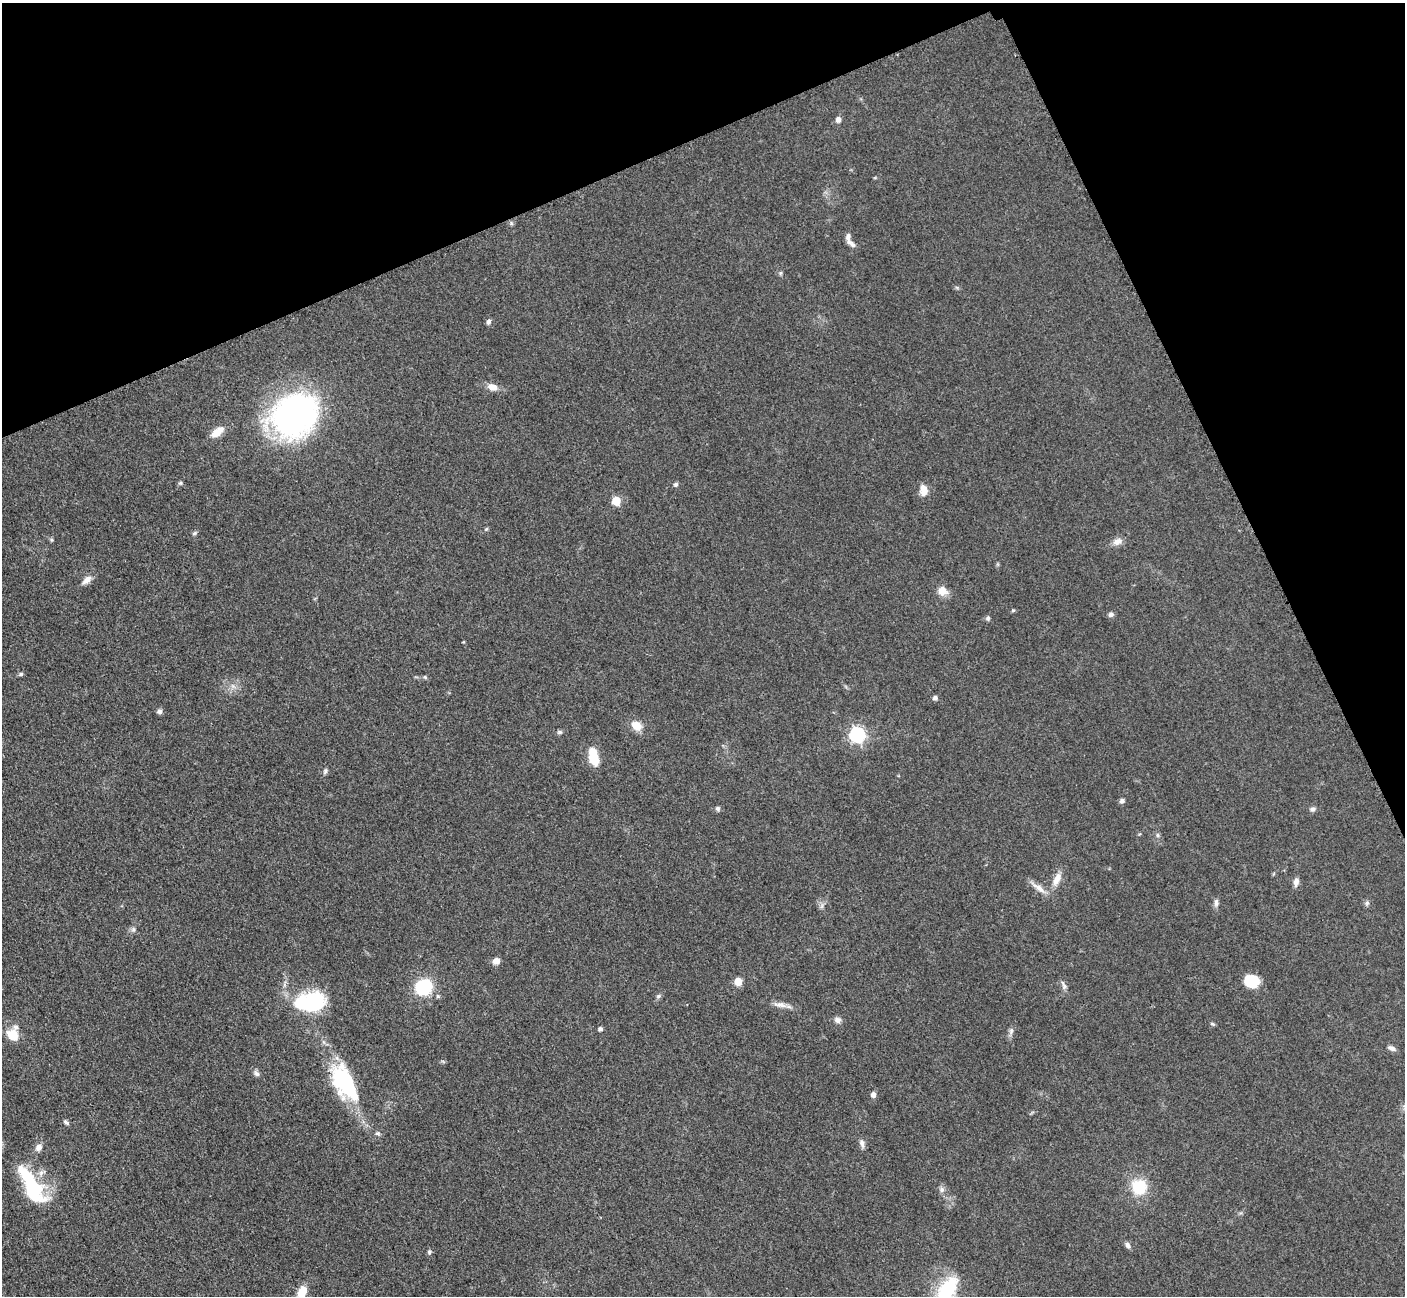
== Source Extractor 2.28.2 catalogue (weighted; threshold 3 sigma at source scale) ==
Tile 3 of 4 x 4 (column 3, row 1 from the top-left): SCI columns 2827-4229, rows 4179-5472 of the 5699 x 5661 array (HDU 1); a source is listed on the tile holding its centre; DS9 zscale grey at full resolution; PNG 1407 x 1298 px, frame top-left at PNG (2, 3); no overlay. Shown black and unused: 22% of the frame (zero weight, under 3 of 5 exposures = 4% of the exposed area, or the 3 px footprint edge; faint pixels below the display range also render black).
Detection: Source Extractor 2.28.2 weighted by HDU 2 'WHT'; one run over the whole footprint, this tile lists its part. Background 0.0527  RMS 0.0057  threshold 0.0254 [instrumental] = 3 sigma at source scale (4.5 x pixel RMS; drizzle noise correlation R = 1.50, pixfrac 1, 0.05/0.05 arcsec/px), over >= 5 px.
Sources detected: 72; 1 inside a brighter object's white glare — not listed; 2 inside a brighter listed object's ellipse — not listed separately; the other 69 listed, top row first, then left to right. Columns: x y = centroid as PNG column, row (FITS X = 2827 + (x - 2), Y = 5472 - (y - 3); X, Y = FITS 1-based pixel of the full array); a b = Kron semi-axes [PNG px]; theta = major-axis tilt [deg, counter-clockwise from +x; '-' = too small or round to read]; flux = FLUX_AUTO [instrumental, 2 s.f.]
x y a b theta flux
838 120 6 6 - 2.5
848 237 10 6 82 2.3
853 245 8 6 -63 1.6
780 273 5 5 - 0.86
488 322 7 6 - 1.7
492 387 11 8 -18 5.1
294 415 47 39 36 170
217 432 18 9 37 7.1
180 483 5 5 - 0.89
676 484 6 5 - 1.2
924 490 13 8 -83 5.7
616 501 5 5 - 21
486 529 5 4 - 0.7
194 533 7 5 22 1
1117 541 13 8 22 3.7
87 580 13 7 41 3.9
942 591 12 11 - 5.7
1013 610 4 4 - 0.76
1111 614 6 6 - 1.9
988 618 6 6 - 1.1
21 674 7 4 10 1.1
425 677 5 4 - 0.79
233 686 8 5 -45 1.8
935 698 4 4 - 1.9
159 711 7 6 - 1.6
637 726 11 9 -35 7.4
559 732 7 5 -20 1.1
857 735 7 6 - 130
593 757 17 9 -78 16
325 771 8 5 75 1.2
1122 801 6 5 - 1.6
718 808 7 6 - 1.2
1313 809 8 6 11 1.5
1157 835 6 4 -90 0.97
1057 879 19 8 64 6.1
1296 882 11 6 79 2.7
1039 888 20 8 -35 5
1216 903 12 6 89 2
1367 903 6 6 - 1.2
822 906 7 4 71 1.3
133 930 8 6 -90 1.5
496 961 8 7 - 3.9
738 981 5 5 - 14
1252 981 12 10 -8 21
1064 985 14 5 -70 2.2
424 987 15 13 25 36
658 996 7 5 22 1.1
313 1003 28 23 40 39
780 1005 19 7 -8 4.2
837 1020 9 7 -15 2.4
1212 1024 7 4 -20 0.75
600 1029 5 4 - 1.7
1011 1031 10 6 80 1.8
13 1035 16 13 -47 8.8
1392 1048 10 6 -23 2.2
256 1073 9 6 -55 1.9
344 1082 38 18 -61 63
873 1095 6 5 - 2.3
66 1122 7 4 -39 1.3
377 1133 7 5 0 1.2
862 1143 10 6 -78 2.5
39 1147 9 7 46 3.2
31 1185 51 18 -59 44
1139 1187 12 12 - 24
942 1190 8 6 90 1.9
1128 1245 8 5 -54 2
429 1252 7 5 -90 1
946 1293 42 17 64 42
301 1295 26 11 74 9.7
Isophote crosses this tile's border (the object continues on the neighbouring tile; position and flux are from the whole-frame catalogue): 2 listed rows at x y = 946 1293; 301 1295